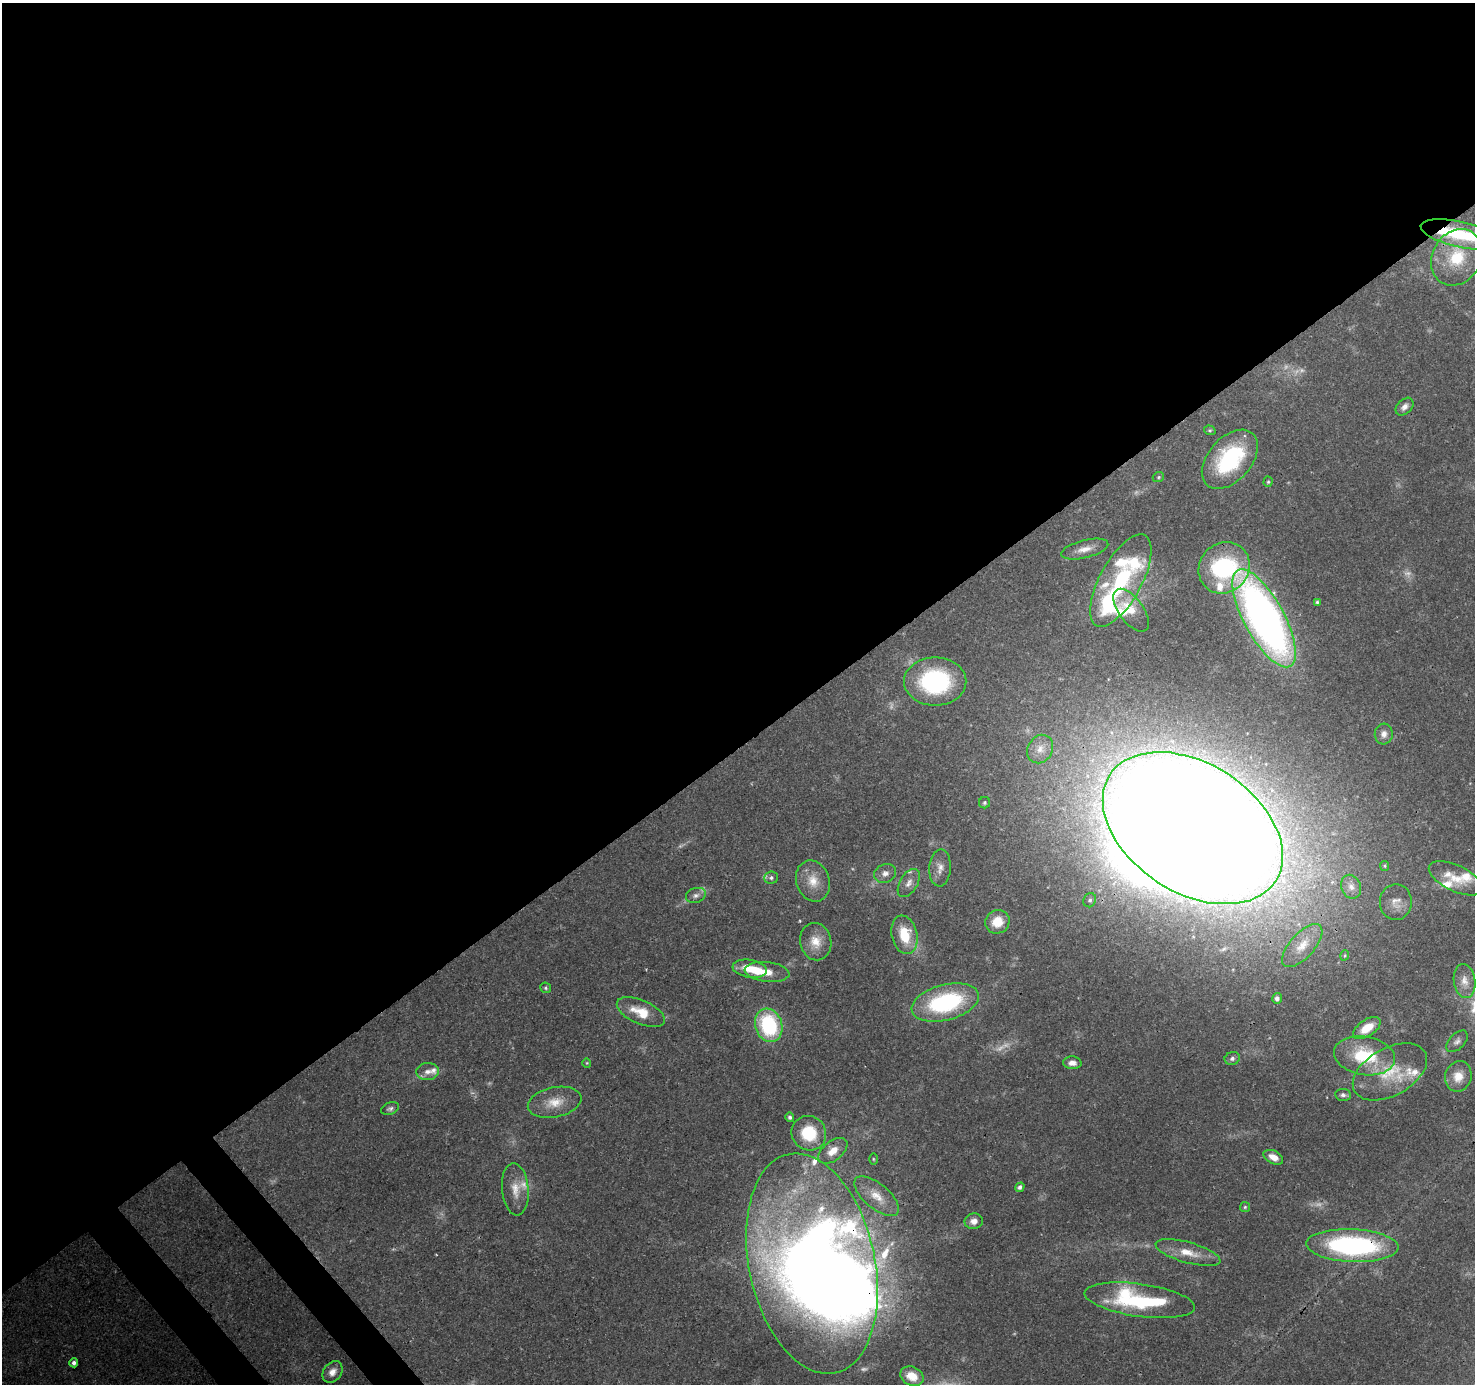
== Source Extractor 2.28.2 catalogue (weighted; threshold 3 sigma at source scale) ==
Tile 2 of 4 x 4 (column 2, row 1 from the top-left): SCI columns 1569-3041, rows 4354-5735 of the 6082 x 6009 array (HDU 1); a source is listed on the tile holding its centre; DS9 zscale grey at full resolution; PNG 1477 x 1386 px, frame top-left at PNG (2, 3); each listed source drawn as its Kron ellipse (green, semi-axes under 4 px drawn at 4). Shown black and unused: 55% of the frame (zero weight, under 3 of 4 exposures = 7% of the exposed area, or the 3 px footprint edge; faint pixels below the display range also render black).
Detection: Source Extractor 2.28.2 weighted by HDU 2 'WHT'; one run over the whole footprint, this tile lists its part. Background 0.0912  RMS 0.0036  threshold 0.0161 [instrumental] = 3 sigma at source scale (4.5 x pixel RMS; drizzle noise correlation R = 1.50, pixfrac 1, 0.0396/0.0396 arcsec/px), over >= 5 px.
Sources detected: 101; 14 too faint to see at this stretch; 4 inside a brighter object's white glare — neither listed nor drawn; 12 inside a brighter listed object's ellipse — not listed separately; the other 71 listed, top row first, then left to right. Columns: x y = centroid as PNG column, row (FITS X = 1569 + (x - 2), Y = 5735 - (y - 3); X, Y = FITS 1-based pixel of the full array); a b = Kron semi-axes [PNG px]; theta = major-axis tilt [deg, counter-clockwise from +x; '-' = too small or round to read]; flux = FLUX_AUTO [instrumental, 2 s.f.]
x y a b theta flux
1461 234 41 12 -12 26
1457 257 29 24 60 19
1405 407 10 7 45 1.9
1210 430 6 4 -18 0.53
1230 459 34 21 49 36
1158 477 6 4 22 0.6
1268 482 5 4 - 0.51
1085 549 24 8 14 4.4
1224 568 27 24 46 48
1121 580 51 21 61 32
1317 602 4 4 - 0.56
1131 610 25 12 -54 7.1
1264 618 55 20 -61 220
935 681 31 24 0 47
1384 734 10 9 - 2.1
1040 749 15 12 60 3.9
985 803 6 5 - 0.7
1193 828 98 64 -33 2400
1385 866 5 4 - 0.47
940 868 18 10 86 3.4
885 873 11 9 22 2.2
771 878 7 6 - 1
1456 878 29 13 -25 7.9
813 881 21 16 -70 6.9
909 883 15 9 58 2.6
1351 887 12 9 -67 2.4
696 895 10 7 18 1.6
1090 900 7 6 - 0.98
1396 902 18 16 89 4
997 922 12 11 - 8.1
904 935 19 12 -78 11
816 942 19 15 -78 6.4
1302 946 27 12 48 6.7
1345 955 5 3 - 0.38
750 969 17 9 -9 7.5
767 972 22 10 -6 6.2
1464 981 17 10 -82 3.9
546 988 5 5 - 0.64
1277 998 5 4 - 1.4
945 1002 34 18 15 45
641 1012 25 12 -24 9.1
769 1025 17 13 -72 33
1367 1028 16 8 34 7.1
1457 1041 13 7 45 1.6
1364 1056 31 19 -10 21
1232 1058 7 6 - 1.1
587 1063 5 4 - 0.41
1072 1063 9 6 -3 2.1
427 1072 11 8 5 2.3
1390 1072 40 24 29 17
1458 1076 15 13 71 5.2
1343 1095 8 6 -7 1.2
555 1102 27 15 12 7.7
390 1109 9 6 21 1
790 1117 5 4 - 0.93
809 1133 18 17 - 16
833 1151 17 9 38 4.9
1273 1157 10 6 -26 3.4
873 1159 5 3 - 0.41
1020 1187 5 4 - 1
515 1189 26 13 -84 6.2
877 1196 27 12 -40 6.7
1245 1207 5 5 - 0.57
974 1221 9 8 - 2.7
1352 1246 46 16 -3 75
1188 1253 33 10 -15 7.5
812 1264 112 63 -78 560
1140 1300 55 16 -8 42
74 1363 4 4 - 1.3
332 1372 12 9 53 2.9
912 1376 12 9 -27 5.9
Overlapping masked pixels (flux is a lower limit): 4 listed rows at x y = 1461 234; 1193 828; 1352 1246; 812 1264
Isophote crosses this tile's border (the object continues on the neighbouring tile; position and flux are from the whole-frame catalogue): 1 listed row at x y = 1461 234